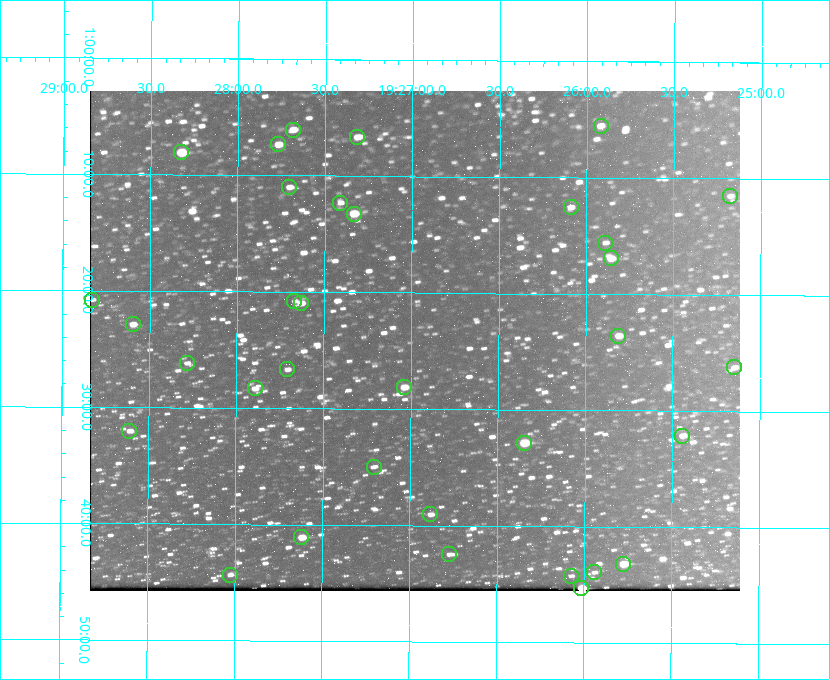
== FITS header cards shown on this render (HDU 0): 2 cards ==
NAXIS1  =                  650 / Width of table row in bytes
NAXIS2  =                  500 / Number of rows in table

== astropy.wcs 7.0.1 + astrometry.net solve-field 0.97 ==
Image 650 x 500 px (HDU 0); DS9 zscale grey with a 90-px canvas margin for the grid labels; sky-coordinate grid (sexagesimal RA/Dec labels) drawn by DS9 from the SOLVED WCS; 34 Tycho-2 reference stars matched to detected sources circled (green)
Header WCS: none
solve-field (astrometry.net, Tycho-2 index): SOLVED blind (the file carries no WCS)
Solved WCS: RA---TAN-SIP/DEC--TAN-SIP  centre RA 19:26:59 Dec +01:24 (291.74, +1.40 deg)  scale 5.16 arcsec/px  FOV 55.9' x 43.0'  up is +180 deg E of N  parity flipped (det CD > 0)
(file carries no celestial WCS; the grid is the blind solution)
Tycho-2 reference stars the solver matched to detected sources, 34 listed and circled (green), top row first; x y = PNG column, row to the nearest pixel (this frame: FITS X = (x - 90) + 1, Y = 500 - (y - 91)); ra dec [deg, ICRS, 3 dp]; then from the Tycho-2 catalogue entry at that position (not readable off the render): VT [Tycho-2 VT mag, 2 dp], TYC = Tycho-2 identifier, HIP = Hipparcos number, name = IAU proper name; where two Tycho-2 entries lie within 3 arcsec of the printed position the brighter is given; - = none
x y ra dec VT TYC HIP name
601 126 291.480 +1.092 11.69 465-523-1 - -
293 130 291.921 +1.101 10.89 465-1942-1 - -
357 137 291.829 +1.111 10.78 465-2030-1 - -
278 144 291.942 +1.122 10.76 465-1161-1 - -
181 152 292.081 +1.135 10.24 465-979-1 - -
289 187 291.926 +1.184 11.49 465-1994-1 - -
730 196 291.294 +1.191 12.55 465-657-1 - -
340 203 291.853 +1.206 11.17 465-1444-1 - -
571 207 291.522 +1.209 11.81 465-867-1 - -
354 214 291.833 +1.221 9.77 465-1968-1 - -
605 243 291.472 +1.260 11.72 465-772-1 - -
611 258 291.465 +1.282 11.06 465-140-1 - -
92 300 292.207 +1.347 13.02 465-880-1 - -
294 301 291.918 +1.346 12.72 465-661-1 - -
301 303 291.908 +1.350 10.94 465-1840-1 - -
133 324 292.148 +1.381 10.77 465-611-1 - -
618 336 291.453 +1.393 11.17 465-261-1 - -
187 363 292.071 +1.436 12.12 465-1311-1 - -
734 367 291.287 +1.437 11.86 465-1616-1 - -
287 369 291.927 +1.444 11.17 465-873-1 - -
404 387 291.759 +1.468 10.00 465-530-1 - -
255 388 291.973 +1.472 10.69 465-577-1 - -
129 431 292.152 +1.534 10.91 465-857-1 - -
682 436 291.360 +1.535 11.71 465-397-1 - -
524 443 291.587 +1.547 9.51 465-596-1 - -
374 467 291.801 +1.583 12.28 465-1290-1 - -
430 514 291.720 +1.651 11.47 465-675-1 - -
301 537 291.905 +1.685 9.70 465-808-1 - -
449 554 291.693 +1.708 12.07 465-703-1 - -
623 564 291.444 +1.720 9.41 465-672-1 - -
594 572 291.485 +1.732 11.91 465-185-1 - -
230 575 292.007 +1.739 11.52 465-518-1 - -
571 576 291.519 +1.738 12.28 465-673-1 - -
581 588 291.503 +1.755 8.74 465-340-1 - -